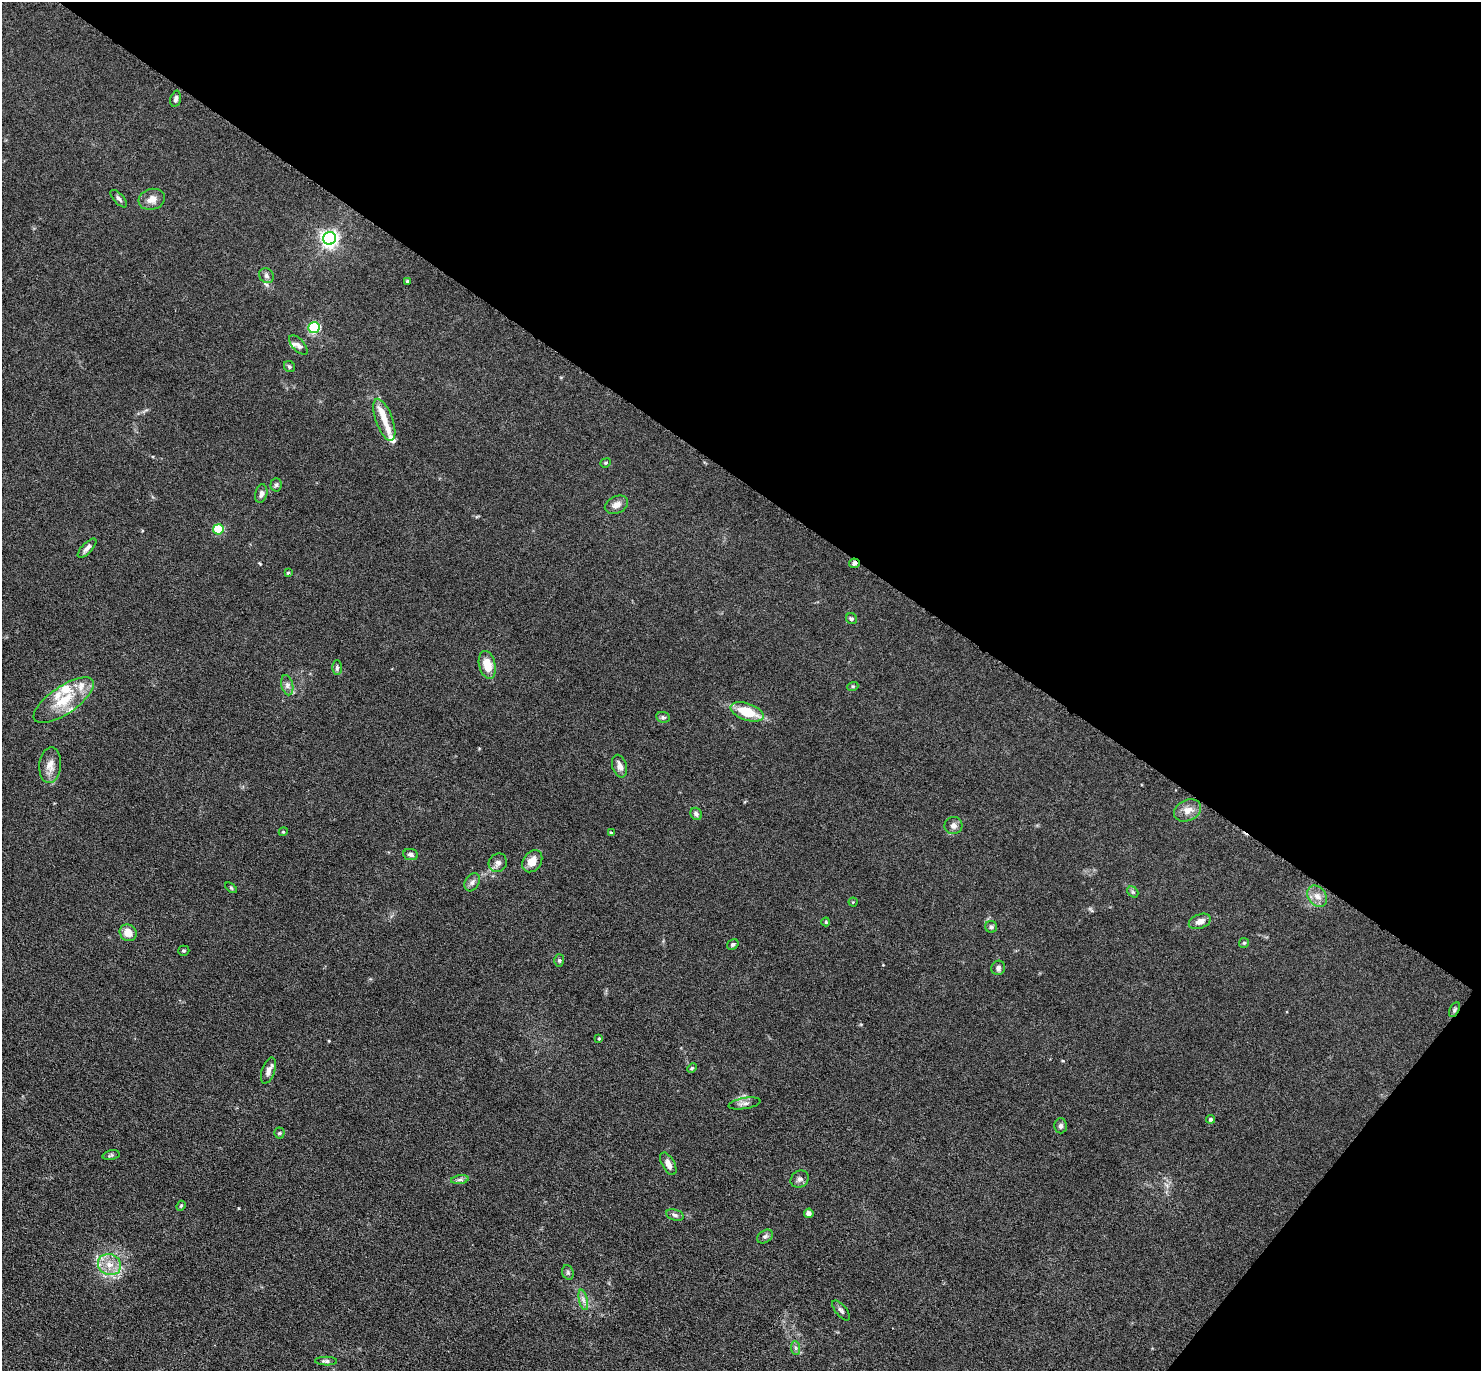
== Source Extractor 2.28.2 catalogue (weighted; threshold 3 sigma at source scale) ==
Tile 8 of 4 x 4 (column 4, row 2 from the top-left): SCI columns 4482-5960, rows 3187-4555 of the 6088 x 6079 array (HDU 1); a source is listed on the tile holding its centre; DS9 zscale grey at full resolution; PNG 1483 x 1373 px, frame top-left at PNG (2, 2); each listed source drawn as its Kron ellipse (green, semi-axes under 4 px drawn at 4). Shown black and unused: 38% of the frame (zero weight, under 3 of 6 exposures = <1% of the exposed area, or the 3 px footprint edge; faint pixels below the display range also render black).
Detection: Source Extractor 2.28.2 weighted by HDU 2 'WHT'; one run over the whole footprint, this tile lists its part. Background 0.0331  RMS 0.0038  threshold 0.0154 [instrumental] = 3 sigma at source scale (4.09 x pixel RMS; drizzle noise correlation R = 1.36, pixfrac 0.8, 0.05/0.05 arcsec/px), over >= 5 px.
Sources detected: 80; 8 inside a brighter listed object's ellipse — not listed separately; the other 72 listed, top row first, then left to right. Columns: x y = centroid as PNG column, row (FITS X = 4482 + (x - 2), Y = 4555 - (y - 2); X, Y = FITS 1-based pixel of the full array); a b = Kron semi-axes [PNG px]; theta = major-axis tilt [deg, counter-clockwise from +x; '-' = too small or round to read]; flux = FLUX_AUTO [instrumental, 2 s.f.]
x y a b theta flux
176 99 8 5 75 0.95
119 199 11 5 -47 0.96
152 199 13 10 17 2.8
329 238 6 6 - 140
266 276 8 7 - 1.1
407 281 3 3 - 0.48
314 328 5 5 - 39
298 345 12 6 -48 1.3
289 366 6 5 - 0.62
384 420 22 8 -70 3.8
606 463 5 4 - 0.41
276 485 6 5 - 0.7
261 494 9 6 77 1.5
616 505 12 8 25 2.2
218 529 5 5 - 18
87 548 12 5 46 1.4
854 563 5 5 - 1.2
288 573 4 3 - 0.34
851 619 6 5 - 0.68
487 665 14 8 -77 6.6
337 668 7 5 90 0.72
287 685 10 6 -76 1.3
853 686 5 3 - 0.36
64 700 35 14 34 11
747 712 17 8 -19 9.9
663 717 7 5 -9 0.69
50 765 18 11 86 3.4
620 766 11 7 -73 1.8
1188 810 14 10 25 3.4
696 814 6 5 - 1
953 825 9 8 - 1.5
283 832 4 3 - 0.31
611 833 4 4 - 0.43
411 855 8 5 -9 1.2
532 861 12 9 54 4.1
498 863 9 8 - 1.5
472 882 9 7 58 1.2
231 888 7 3 -38 0.38
1133 892 6 4 -43 0.62
1317 896 11 9 -54 2.6
853 902 4 4 - 0.33
1200 921 11 7 20 2.3
826 922 4 4 - 0.34
991 927 6 6 - 0.75
128 933 9 8 - 3.7
1244 943 5 5 - 0.5
733 944 6 4 33 0.68
184 951 6 5 - 0.52
559 961 6 5 - 0.57
998 968 7 6 - 1.2
1454 1010 8 4 62 0.64
599 1038 4 3 - 0.3
692 1068 5 4 - 0.45
268 1071 14 6 70 1.8
744 1103 16 5 9 1.5
1211 1119 4 4 - 0.64
1061 1126 7 6 - 0.95
279 1133 5 5 - 0.49
111 1155 8 4 14 0.66
668 1164 12 6 -61 2.3
800 1179 9 8 - 1.3
460 1180 9 4 8 0.9
181 1206 5 4 - 0.42
809 1213 5 4 - 1.6
675 1215 9 5 -17 0.99
765 1236 8 6 36 0.93
109 1265 12 10 -26 3.9
568 1272 7 5 -70 0.71
583 1300 10 4 -77 1.2
841 1310 12 5 -50 1
796 1348 7 4 -89 0.69
326 1361 11 4 -1 0.86
Overlapping masked pixels (flux is a lower limit): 2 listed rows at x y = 854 563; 1454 1010